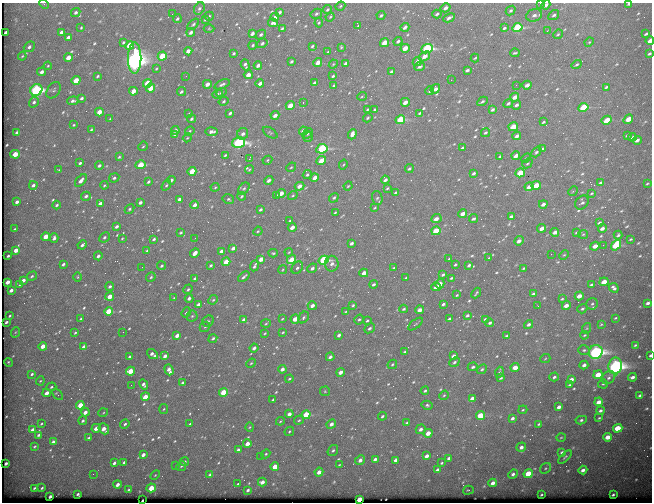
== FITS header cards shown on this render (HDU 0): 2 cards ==
NAXIS1  =                  650
NAXIS2  =                  500

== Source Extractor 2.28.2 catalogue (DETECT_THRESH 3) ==
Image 650 x 500 px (HDU 0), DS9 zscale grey, 1 PNG px = 1 image px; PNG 654 x 504 px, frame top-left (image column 1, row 500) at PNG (2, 3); each listed source drawn as its Kron ellipse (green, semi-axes under 4 px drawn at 4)
Background 674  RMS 3.5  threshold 10.4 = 3 sigma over >= 5 px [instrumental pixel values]
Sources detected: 625; of the 625, the 500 brightest by FLUX_AUTO listed and drawn (125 fainter detections omitted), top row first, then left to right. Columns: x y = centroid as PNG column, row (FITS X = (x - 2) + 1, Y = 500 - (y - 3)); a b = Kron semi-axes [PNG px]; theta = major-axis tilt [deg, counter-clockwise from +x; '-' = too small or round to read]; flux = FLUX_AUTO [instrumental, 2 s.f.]
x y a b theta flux
540 3 2 2 - 390
44 4 5 3 - 290
629 4 4 2 - 540
546 5 5 3 - 920
340 6 5 4 - 270
445 8 5 3 - 820
199 9 6 5 - 490
327 10 5 4 - 350
511 11 5 4 - 390
76 12 5 4 - 520
280 12 4 3 - 500
172 14 2 2 - 480
316 14 6 4 30 430
437 14 4 3 - 450
381 15 4 3 - 360
534 15 8 6 18 850
554 15 6 4 35 550
209 16 5 3 - 290
275 17 4 3 - 1200
330 17 4 3 - 230
449 18 6 3 27 760
177 19 4 4 - 440
205 19 4 2 - 300
273 23 5 3 - 720
319 23 5 4 - 290
193 24 7 4 42 420
358 25 4 3 - 260
405 27 4 3 - 950
517 27 5 4 - 20000
81 28 3 2 - 210
504 28 4 3 - 340
209 29 5 3 - 220
282 29 4 3 - 390
547 31 3 3 - 230
61 32 4 3 - 1000
191 32 4 3 - 760
6 33 4 3 - 740
252 33 4 3 - 730
558 34 5 4 - 330
646 34 4 2 - 360
261 35 5 4 - 470
68 37 4 3 - 880
398 41 4 3 - 540
650 41 4 3 - 2400
123 42 4 3 - 270
589 42 5 4 - 240
262 43 5 4 - 480
384 43 5 4 - 4600
253 45 4 3 - 360
130 46 4 4 - 6600
312 46 4 3 - 300
29 47 6 4 41 630
341 47 3 3 - 220
405 48 4 3 - 2800
427 49 6 4 24 26000
188 51 4 3 - 1400
328 52 4 3 - 270
234 53 4 3 - 330
515 53 5 2 - 280
649 54 4 3 - 400
22 56 4 3 - 260
162 56 5 4 - 6300
424 56 6 3 38 2000
68 58 4 3 - 2500
135 58 15 6 89 170000
475 58 4 2 - 250
291 61 4 3 - 370
417 62 5 3 - 1300
318 63 4 3 - 2700
346 63 4 3 - 900
333 64 4 4 - 220
577 64 5 3 - 340
245 65 6 4 -72 600
258 65 4 3 - 960
48 66 4 3 - 220
420 66 5 3 - 570
156 69 3 3 - 220
467 70 4 3 - 530
391 71 4 3 - 330
42 72 4 3 - 800
248 75 4 4 - 1200
98 76 3 2 - 310
186 76 3 2 - 260
333 76 3 3 - 340
76 80 4 4 - 3900
451 80 2 2 - 900
147 83 4 4 - 5000
260 83 4 3 - 1300
314 83 3 3 - 360
207 84 4 3 - 1400
222 84 8 4 22 550
516 85 2 2 - 300
527 85 4 3 - 1300
334 86 4 3 - 360
606 87 4 3 - 330
150 88 4 4 - 3700
435 89 5 4 - 1400
36 90 6 5 - 50000
54 90 9 6 55 500
133 91 4 3 - 2500
430 91 4 3 - 320
181 92 4 3 - 510
221 92 5 4 - 480
217 94 5 4 - 380
362 96 5 3 - 220
515 97 4 3 - 2100
82 98 3 3 - 400
73 101 5 4 - 600
224 101 5 4 - 340
483 101 5 3 - 370
34 102 5 4 - 550
405 102 4 3 - 1800
303 103 3 2 - 890
508 103 5 3 - 500
516 105 5 3 - 640
290 106 4 3 - 2800
583 107 5 4 - 11000
367 109 3 2 - 240
375 109 3 3 - 340
492 109 4 3 - 530
99 112 4 3 - 2600
230 113 4 3 - 510
420 113 3 2 - 350
189 114 4 3 - 360
275 115 4 3 - 1300
368 118 5 3 - 300
110 119 4 3 - 210
191 119 4 3 - 430
628 119 5 4 - 4200
400 120 5 4 - 13000
607 120 5 3 - 4400
543 122 3 2 - 300
74 125 3 3 - 240
513 127 5 4 - 4600
91 130 3 3 - 260
175 130 4 3 - 750
190 131 5 4 - 270
303 131 4 3 - 1700
211 132 6 3 5 940
485 132 5 4 - 380
17 133 4 3 - 820
270 133 8 4 -33 360
307 133 6 4 46 410
243 134 6 5 - 940
352 134 5 4 - 1700
175 135 4 3 - 790
627 135 4 3 - 420
517 136 4 3 - 870
308 137 5 4 - 420
632 137 4 3 - 610
187 138 4 3 - 220
637 140 4 3 - 800
238 143 6 5 - 41000
143 146 5 4 - 250
463 148 4 3 - 580
322 149 6 4 28 24000
543 149 4 3 - 490
536 152 6 4 49 430
15 154 5 4 - 4100
225 155 4 3 - 310
500 156 4 3 - 390
516 156 4 3 - 1500
119 157 4 3 - 290
526 158 5 3 - 240
249 159 3 2 - 2200
267 160 5 4 - 290
321 161 5 4 - 4300
80 163 3 3 - 380
527 163 5 4 - 320
141 165 5 4 - 5700
343 165 5 3 - 220
99 166 4 4 - 630
291 167 5 4 - 310
249 169 5 4 - 230
409 169 4 4 - 420
59 170 3 3 - 220
192 171 4 3 - 4600
473 173 4 3 - 520
520 173 5 4 - 7700
307 175 5 4 - 430
114 178 5 4 - 500
315 178 4 3 - 1700
171 180 4 3 - 640
269 180 5 4 - 890
385 180 4 3 - 770
81 181 7 4 50 1200
148 182 3 3 - 390
601 183 4 3 - 530
647 183 4 2 - 220
33 185 4 3 - 600
104 185 4 3 - 240
166 185 6 3 55 340
536 185 5 3 - 5800
299 186 5 4 - 2000
348 186 4 4 - 300
215 187 4 4 - 260
529 187 4 3 - 1300
244 188 7 4 48 470
387 188 4 3 - 280
573 191 5 4 - 270
395 192 3 3 - 300
281 193 5 3 - 2400
591 193 4 3 - 230
86 196 5 4 - 590
242 196 4 3 - 320
277 196 3 2 - 440
293 196 5 3 - 320
334 198 5 4 - 430
377 198 7 5 -77 470
179 199 4 3 - 760
228 199 6 4 -14 380
17 202 4 3 - 740
140 202 4 3 - 790
582 202 7 6 - 610
100 204 4 3 - 1000
543 204 4 3 - 970
57 205 4 3 - 460
195 205 4 3 - 910
374 208 4 2 - 220
129 209 5 4 - 370
260 209 4 3 - 540
335 212 3 2 - 240
463 214 4 3 - 1900
511 217 4 3 - 910
436 219 5 3 - 1700
473 219 4 3 - 440
290 221 4 3 - 470
599 223 4 3 - 440
117 226 4 3 - 680
292 227 4 3 - 1800
542 228 4 3 - 1400
602 228 4 3 - 1000
15 229 3 2 - 270
258 231 4 4 - 290
436 231 5 4 - 8200
555 232 4 4 - 1400
576 232 3 2 - 210
181 233 3 3 - 310
583 234 5 4 - 270
618 235 4 3 - 390
46 237 4 3 - 3800
104 237 5 4 - 490
54 238 4 3 - 720
122 238 4 4 - 220
195 238 3 2 - 310
154 239 4 3 - 420
630 239 3 2 - 240
519 241 5 4 - 1100
351 243 4 3 - 660
82 245 5 3 - 540
603 245 2 2 - 1000
616 245 6 4 51 12000
595 246 5 3 - 2400
233 248 4 3 - 980
16 250 4 3 - 2300
147 251 3 3 - 270
221 251 4 3 - 1200
289 252 4 3 - 230
195 253 5 3 - 2000
273 253 5 4 - 290
551 254 2 2 - 1100
564 255 5 3 - 230
8 256 3 2 - 300
98 256 4 3 - 680
489 258 3 2 - 230
261 259 4 3 - 2100
449 259 3 3 - 320
291 260 5 4 - 6300
324 260 5 4 - 22000
226 262 4 3 - 4100
63 264 4 3 - 500
332 264 8 6 88 1100
455 264 3 2 - 260
211 265 4 3 - 370
469 265 4 3 - 470
161 266 4 3 - 370
254 266 5 3 - 500
142 267 2 2 - 210
297 268 7 5 51 600
312 268 5 4 - 740
394 268 3 2 - 270
523 268 3 2 - 220
283 270 4 3 - 230
364 273 4 3 - 2200
443 275 4 3 - 400
32 276 5 4 - 370
78 277 5 3 - 220
151 277 5 4 - 400
244 277 6 3 41 520
406 278 3 2 - 270
451 278 3 2 - 260
195 279 4 3 - 940
23 280 4 3 - 930
7 282 4 3 - 1800
604 282 4 3 - 2900
19 284 4 2 - 230
373 284 4 3 - 490
440 284 5 4 - 2300
591 284 3 2 - 270
110 286 4 3 - 540
436 287 5 4 - 1900
614 288 5 3 - 680
188 289 5 4 - 410
11 290 4 3 - 840
476 293 6 2 50 280
533 294 3 3 - 300
457 295 3 2 - 210
110 296 4 3 - 3000
579 296 4 3 - 1700
174 298 4 3 - 210
189 298 4 3 - 770
562 299 4 3 - 250
213 300 5 4 - 320
648 303 4 3 - 630
198 304 4 3 - 830
443 304 4 3 - 500
592 304 6 5 - 440
353 305 4 3 - 300
312 306 5 3 - 1200
538 306 3 2 - 470
566 306 4 4 - 1700
404 309 4 3 - 360
582 309 5 4 - 350
419 310 4 3 - 1700
108 311 4 3 - 6700
346 311 4 2 - 210
186 313 5 4 - 340
467 315 4 3 - 460
10 316 3 2 - 280
192 316 5 5 - 400
303 317 6 5 - 430
615 318 3 2 - 210
81 319 3 2 - 290
282 319 4 2 - 210
295 319 4 3 - 2600
359 319 5 4 - 340
449 319 3 3 - 450
485 319 3 3 - 270
244 320 4 3 - 990
208 321 6 5 - 370
367 321 3 2 - 290
6 322 3 3 - 480
490 323 4 3 - 490
266 324 5 3 - 230
415 324 8 2 40 240
529 324 5 4 - 700
601 324 4 3 - 220
205 327 6 4 42 360
369 328 6 4 41 490
587 328 5 3 - 250
16 332 5 3 - 230
123 332 2 2 - 390
283 332 4 2 - 240
75 333 3 2 - 230
265 333 3 2 - 210
177 335 4 3 - 1500
339 335 4 3 - 610
584 335 4 3 - 250
507 336 4 3 - 490
213 338 5 4 - 490
635 345 3 2 - 260
43 346 4 3 - 2400
84 347 4 3 - 980
254 348 4 4 - 980
584 350 5 4 - 390
405 352 4 3 - 270
596 352 7 6 - 74000
152 354 6 3 -37 940
165 356 4 3 - 1200
453 356 4 3 - 890
650 356 3 2 - 440
130 357 4 3 - 540
330 357 4 3 - 700
545 359 5 3 - 220
9 362 5 2 - 270
454 362 5 4 - 510
251 363 5 4 - 270
392 364 5 4 - 330
584 365 4 4 - 830
615 366 8 6 79 93000
473 367 5 4 - 510
515 367 4 4 - 2600
282 369 4 3 - 1200
482 369 5 4 - 390
169 370 5 4 - 1300
130 371 4 4 - 4100
340 372 4 3 - 1300
500 372 5 3 - 480
32 374 4 3 - 370
598 375 4 4 - 3600
554 377 5 3 - 440
632 377 4 3 - 790
501 378 4 2 - 290
609 378 7 6 - 680
289 379 4 3 - 290
571 379 4 3 - 1000
40 381 4 4 - 270
182 383 4 3 - 340
144 384 5 4 - 690
603 384 5 4 - 360
131 385 3 2 - 260
569 385 3 3 - 250
51 387 5 4 - 330
325 391 5 5 - 260
425 391 4 3 - 380
223 392 4 4 - 6400
46 393 4 3 - 1600
58 395 6 3 -49 510
444 395 5 4 - 300
640 395 4 3 - 410
145 397 4 3 - 4500
472 399 4 3 - 1400
273 400 4 3 - 240
599 402 4 4 - 2000
80 405 4 3 - 4400
427 405 5 4 - 390
559 407 4 3 - 1100
164 409 5 3 - 220
523 410 4 3 - 260
600 411 4 3 - 550
85 412 4 3 - 1700
103 413 5 3 - 240
289 414 4 3 - 1400
306 415 4 4 - 10000
480 415 4 4 - 5900
382 416 4 3 - 410
512 418 4 3 - 650
599 418 3 2 - 220
299 420 5 3 - 290
581 420 5 4 - 450
83 421 4 4 - 490
280 421 4 3 - 230
407 423 4 3 - 490
41 424 3 2 - 240
125 424 5 4 - 470
190 424 3 3 - 450
331 424 5 4 - 1000
539 424 4 3 - 310
250 427 4 4 - 270
96 428 4 3 - 2300
618 428 5 4 - 6000
32 429 4 3 - 720
104 429 6 4 -49 2000
421 429 5 4 - 900
289 431 5 4 - 280
428 433 4 4 - 2400
39 435 4 4 - 500
561 437 5 3 - 220
607 437 4 4 - 2400
89 438 3 3 - 560
53 442 4 3 - 1100
247 444 4 3 - 2100
35 446 3 3 - 290
521 447 5 4 - 990
238 450 4 3 - 690
333 450 6 5 - 510
562 452 4 3 - 410
266 454 4 4 - 280
143 455 4 3 - 1100
260 456 2 2 - 660
427 456 4 3 - 940
565 457 8 3 44 340
449 458 4 3 - 500
375 459 4 3 - 720
360 460 5 4 - 1000
396 460 4 3 - 700
124 462 3 3 - 470
185 462 5 4 - 570
6 463 3 3 - 610
114 463 4 3 - 620
442 463 4 3 - 280
340 465 4 3 - 230
176 466 3 3 - 240
181 466 5 4 - 330
275 467 4 3 - 4000
545 468 6 4 38 350
437 470 4 3 - 600
583 470 4 3 - 1000
319 472 4 4 - 1600
93 474 2 2 - 250
513 474 5 4 - 630
528 474 4 4 - 7500
155 475 6 3 45 250
210 475 4 3 - 1200
262 482 4 3 - 1300
493 483 4 3 - 1300
117 484 4 3 - 1300
238 484 3 2 - 260
34 488 3 2 - 270
42 488 3 2 - 290
151 488 4 4 - 5700
128 490 3 2 - 230
248 490 3 3 - 540
468 490 5 4 - 280
78 494 3 3 - 470
541 494 3 2 - 210
613 495 3 2 - 350
50 496 3 3 - 710
359 499 4 3 - 5700
142 500 2 2 - 300
At the frame edge (FLAGS 8, measured only in part): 7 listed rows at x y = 540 3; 44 4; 629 4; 546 5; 650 41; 649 54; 650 356
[125 fainter detections neither listed nor drawn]